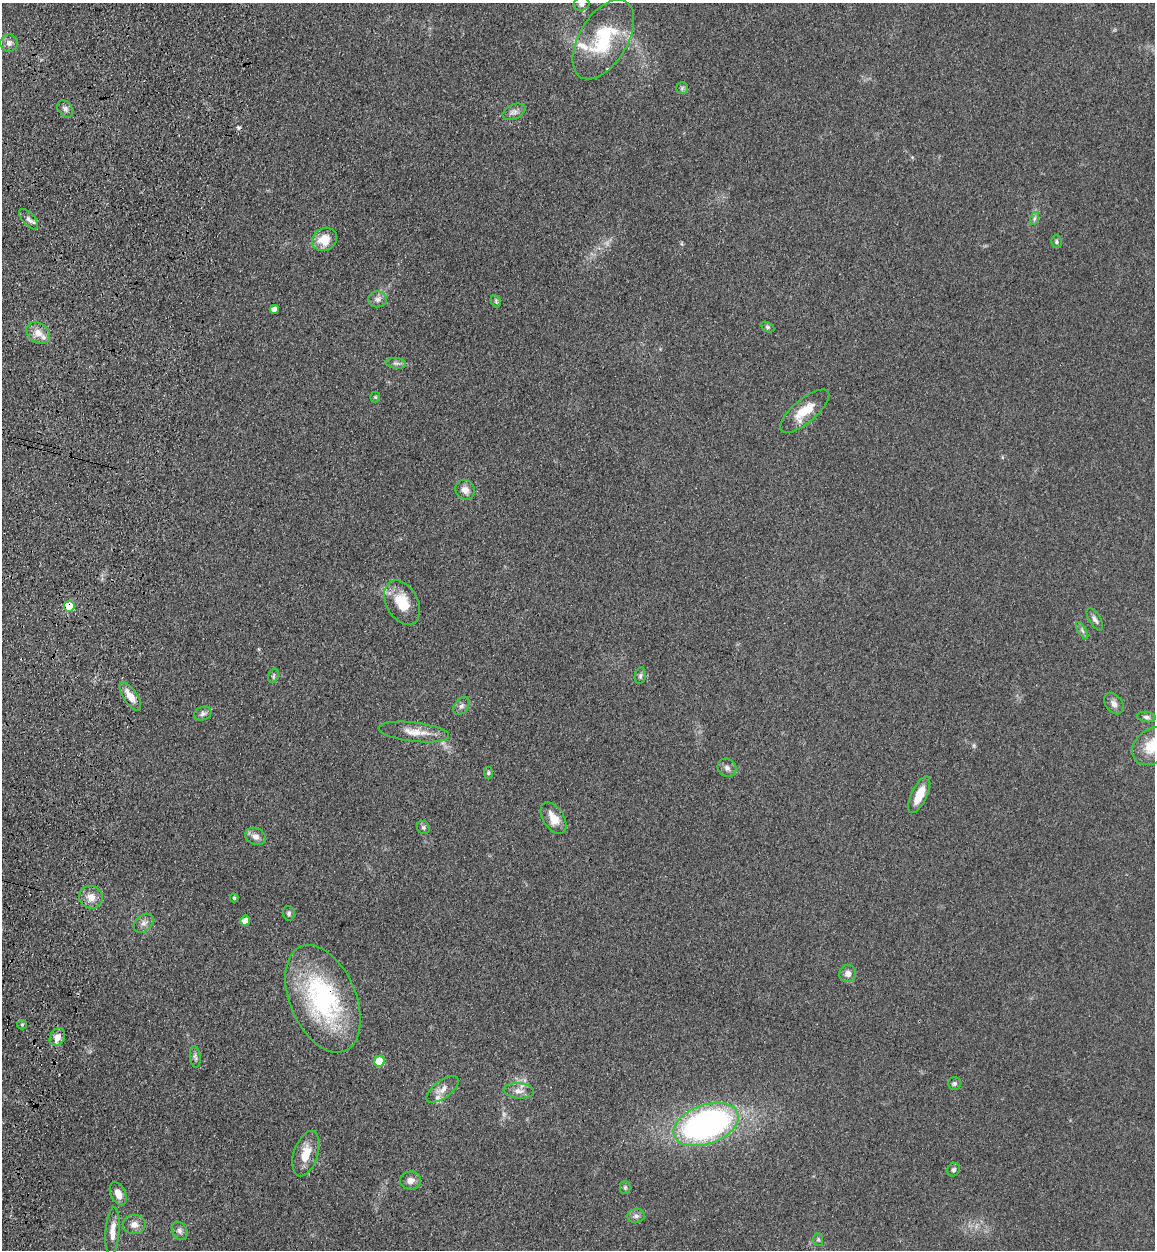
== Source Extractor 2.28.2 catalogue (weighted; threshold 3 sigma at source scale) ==
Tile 7 of 4 x 4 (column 3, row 2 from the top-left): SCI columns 2665-3817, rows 2534-3781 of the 5209 x 5064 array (HDU 1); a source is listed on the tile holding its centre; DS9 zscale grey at full resolution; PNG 1157 x 1252 px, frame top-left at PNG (2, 3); each listed source drawn as its Kron ellipse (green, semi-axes under 4 px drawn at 4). Shown black and unused: <1% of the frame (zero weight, under 3 of 4 exposures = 6% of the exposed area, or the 3 px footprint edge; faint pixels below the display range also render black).
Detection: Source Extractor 2.28.2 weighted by HDU 2 'WHT'; one run over the whole footprint, this tile lists its part. Background 0.135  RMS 0.0077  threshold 0.0348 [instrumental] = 3 sigma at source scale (4.5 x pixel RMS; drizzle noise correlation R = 1.50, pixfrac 1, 0.05/0.05 arcsec/px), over >= 5 px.
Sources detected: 66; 1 cosmic-ray / hot-pixel residue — neither listed nor drawn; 2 inside a brighter listed object's ellipse — not listed separately; the other 63 listed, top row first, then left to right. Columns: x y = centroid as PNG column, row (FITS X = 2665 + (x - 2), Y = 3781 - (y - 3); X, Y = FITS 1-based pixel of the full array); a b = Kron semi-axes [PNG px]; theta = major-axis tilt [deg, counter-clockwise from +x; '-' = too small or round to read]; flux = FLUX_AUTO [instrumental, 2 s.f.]
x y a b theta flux
582 4 8 6 19 2.9
603 39 44 24 59 52
9 43 9 8 - 3.5
682 88 6 5 - 1.6
65 109 9 7 -51 2.7
514 112 12 7 25 3.4
1035 218 6 4 70 1.4
29 219 13 6 -48 3.1
324 239 13 11 33 14
1056 242 6 5 - 1.5
378 299 9 8 - 3.3
496 301 6 4 -61 1.2
274 309 4 4 - 4.7
768 327 7 4 -26 1.3
38 333 13 9 -38 7.4
396 363 10 5 -7 2.4
375 397 5 5 - 0.91
805 411 30 12 40 18
465 490 10 9 - 5.2
402 603 24 15 -61 21
69 606 5 5 - 41
1095 619 12 5 -59 2.8
1082 631 9 4 -59 1.8
273 676 7 5 73 1.5
640 676 8 5 80 1.7
130 696 16 6 -56 8.7
1114 704 12 8 -53 3.7
461 706 10 7 53 2.6
203 714 9 6 22 2.5
1146 717 9 5 -9 2.2
414 732 35 9 -7 12
1153 746 22 17 38 22
727 768 10 8 -41 3
488 773 6 4 89 1.2
919 795 20 8 65 15
554 818 17 10 -58 9.9
423 827 7 6 - 1.7
255 836 11 8 -24 4.6
91 897 12 11 - 7.7
234 898 4 3 - 1.3
289 913 7 6 - 1.9
245 921 5 5 - 9.9
143 923 11 8 42 4
848 974 8 8 - 4.1
323 999 57 33 -67 120
22 1025 5 4 - 0.95
57 1037 9 7 63 7
195 1057 11 5 -84 2.3
379 1061 5 5 - 33
955 1083 6 6 - 1.7
442 1089 19 9 36 6.4
519 1091 15 7 -5 5.3
706 1124 34 19 19 240
306 1154 24 12 72 15
954 1170 7 6 - 1.9
411 1180 10 9 - 4.6
625 1187 6 5 - 1.4
118 1194 12 7 -63 6.5
636 1216 8 7 - 2.9
134 1224 11 9 5 5.6
113 1231 24 7 86 8.5
180 1231 10 7 -59 3
818 1239 6 5 - 1.3
Overlapping masked pixels (flux is a lower limit): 2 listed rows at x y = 69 606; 323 999
Isophote crosses this tile's border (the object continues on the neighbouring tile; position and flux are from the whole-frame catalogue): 2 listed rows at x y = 582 4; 1153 746